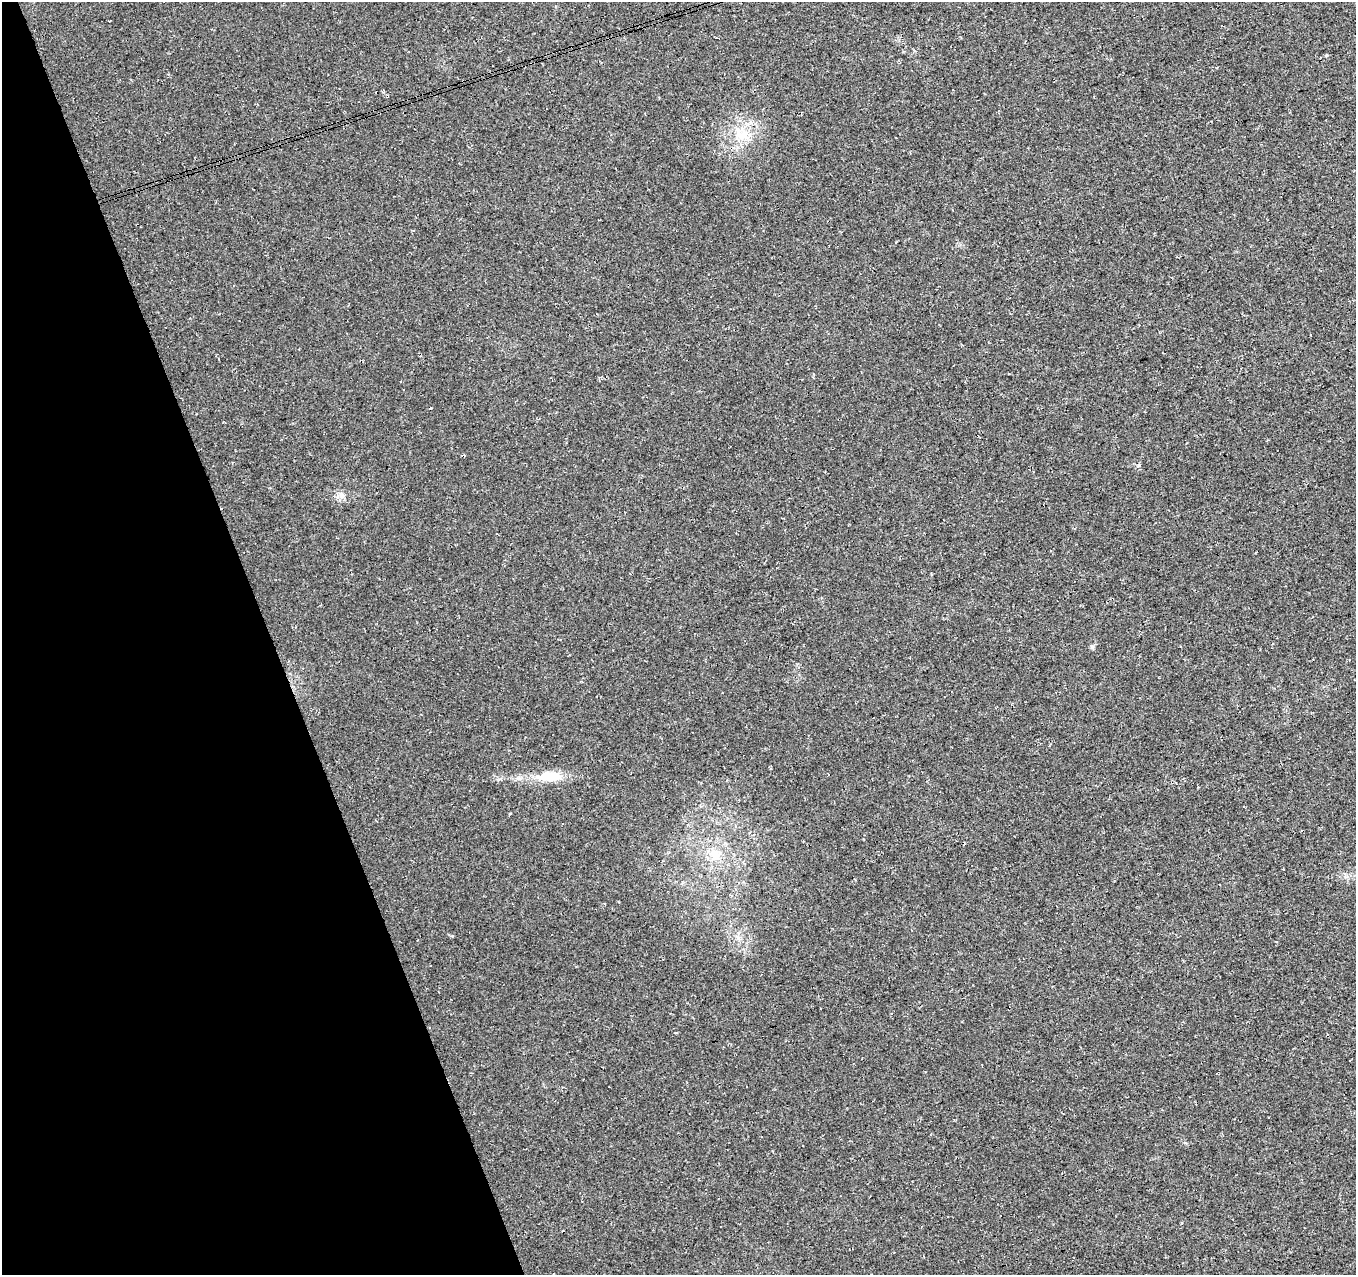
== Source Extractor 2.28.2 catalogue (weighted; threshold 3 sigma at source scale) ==
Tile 5 of 4 x 4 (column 1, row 2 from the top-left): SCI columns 55-1408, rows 2637-3909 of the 5527 x 5327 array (HDU 1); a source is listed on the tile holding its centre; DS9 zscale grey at full resolution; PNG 1358 x 1277 px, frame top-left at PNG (2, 2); no overlay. Shown black and unused: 20% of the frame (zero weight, under 3 of 4 exposures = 5% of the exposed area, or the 3 px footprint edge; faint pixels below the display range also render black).
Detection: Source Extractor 2.28.2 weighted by HDU 2 'WHT'; one run over the whole footprint, this tile lists its part. Background 0.0289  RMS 0.0074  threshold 0.0334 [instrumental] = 3 sigma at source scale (4.5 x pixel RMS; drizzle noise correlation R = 1.50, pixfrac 1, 0.0396/0.0396 arcsec/px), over >= 5 px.
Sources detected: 6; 1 cosmic-ray / hot-pixel residue — not listed; the other 5 listed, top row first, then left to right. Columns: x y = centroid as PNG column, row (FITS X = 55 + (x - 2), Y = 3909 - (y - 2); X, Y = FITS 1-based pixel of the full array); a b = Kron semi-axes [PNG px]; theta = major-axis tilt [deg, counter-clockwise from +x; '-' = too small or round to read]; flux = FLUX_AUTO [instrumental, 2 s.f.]
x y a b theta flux
1326 55 5 3 - 0.75
742 135 20 15 -17 16
1092 647 6 5 - 1.4
550 776 35 12 2 19
715 855 16 13 -44 12